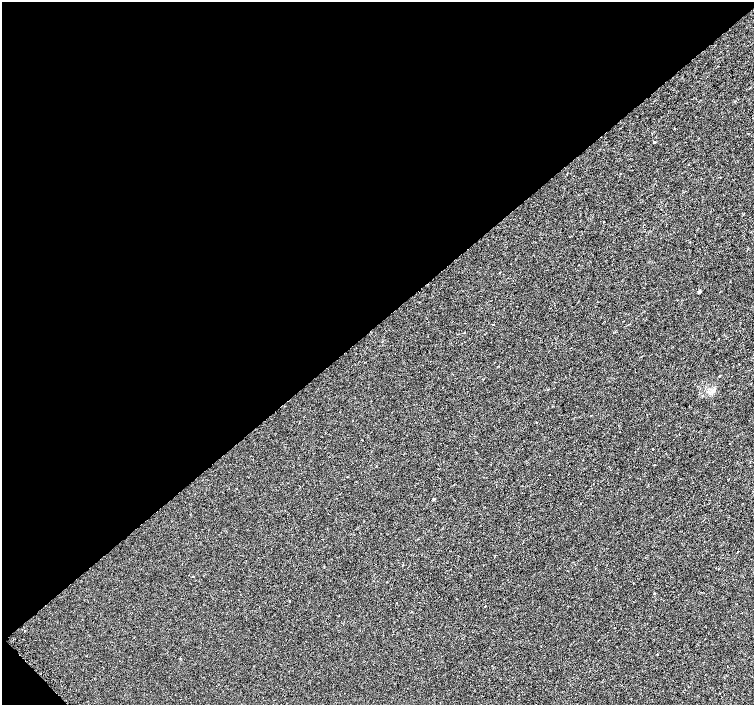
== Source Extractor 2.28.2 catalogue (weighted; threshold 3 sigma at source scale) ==
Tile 5 of 4 x 4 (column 1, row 2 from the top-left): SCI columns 29-1532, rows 3046-4451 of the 6063 x 6024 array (HDU 1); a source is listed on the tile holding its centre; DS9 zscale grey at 2 x 2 block average (1 PNG px = mean of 2 x 2 image px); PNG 756 x 707 px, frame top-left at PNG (2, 2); no overlay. Shown black and unused: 46% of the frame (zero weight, under 2 of 3 exposures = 2% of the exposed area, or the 3 px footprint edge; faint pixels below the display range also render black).
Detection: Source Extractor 2.28.2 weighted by HDU 2 'WHT'; one run over the whole footprint, this tile lists its part. Background -9.48e-05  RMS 0.003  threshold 0.0133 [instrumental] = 3 sigma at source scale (4.5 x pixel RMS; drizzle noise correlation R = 1.50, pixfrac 1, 0.0396/0.0396 arcsec/px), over >= 5 px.
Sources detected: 20; all 20 listed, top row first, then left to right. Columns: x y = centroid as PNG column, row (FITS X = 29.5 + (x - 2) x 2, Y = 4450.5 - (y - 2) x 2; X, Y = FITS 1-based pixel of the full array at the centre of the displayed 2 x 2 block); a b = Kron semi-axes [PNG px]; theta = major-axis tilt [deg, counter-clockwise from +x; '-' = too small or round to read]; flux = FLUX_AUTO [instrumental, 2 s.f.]
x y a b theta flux
654 142 3 2 - 0.8
499 273 2 2 - 0.4
699 292 2 2 - 2.7
420 302 2 2 - 0.37
493 325 2 2 - 0.62
719 376 3 2 - 0.45
591 415 2 2 - 0.28
537 422 2 2 - 0.38
652 449 2 2 - 0.83
654 464 2 2 - 0.24
549 475 2 2 - 1.5
347 477 2 2 - 1.2
434 499 2 2 - 1.2
581 503 2 2 - 0.37
738 551 2 2 - 0.43
193 576 2 2 - 0.32
397 603 2 2 - 1.4
485 606 2 2 - 0.31
24 631 2 2 - 0.63
657 655 2 2 - 1.6
Diffuse or blended objects may show on this block-average render without a row.